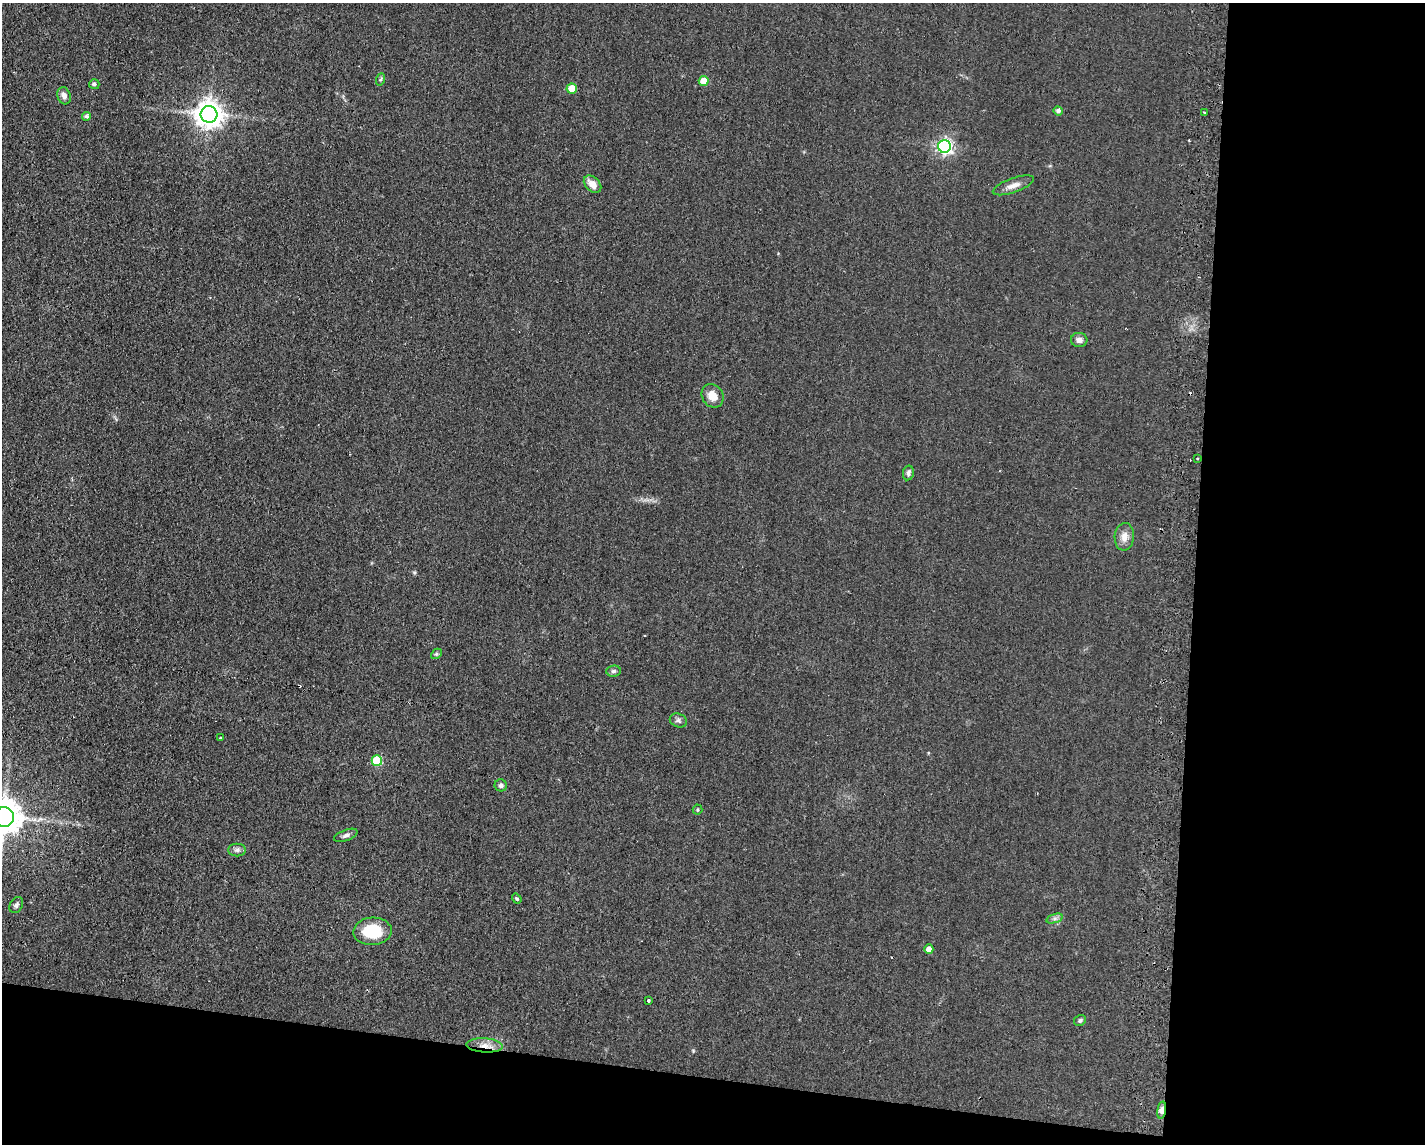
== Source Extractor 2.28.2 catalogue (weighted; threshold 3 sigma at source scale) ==
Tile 12 of 3 x 4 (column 3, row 4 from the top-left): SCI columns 5436-6858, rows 47-1188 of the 7006 x 4818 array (HDU 1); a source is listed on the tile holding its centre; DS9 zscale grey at full resolution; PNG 1427 x 1146 px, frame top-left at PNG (2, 3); each listed source drawn as its Kron ellipse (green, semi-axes under 4 px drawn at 4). Shown black and unused: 22% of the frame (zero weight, under 2 of 3 exposures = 3% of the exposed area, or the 3 px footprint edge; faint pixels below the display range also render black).
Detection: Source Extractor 2.28.2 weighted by HDU 2 'WHT'; one run over the whole footprint, this tile lists its part. Background 0.0455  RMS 0.0084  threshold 0.0379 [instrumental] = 3 sigma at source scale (4.5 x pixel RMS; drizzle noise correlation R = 1.50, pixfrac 1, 0.05/0.05 arcsec/px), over >= 5 px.
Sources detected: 38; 2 cosmic-ray / hot-pixel residue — neither listed nor drawn; the other 36 listed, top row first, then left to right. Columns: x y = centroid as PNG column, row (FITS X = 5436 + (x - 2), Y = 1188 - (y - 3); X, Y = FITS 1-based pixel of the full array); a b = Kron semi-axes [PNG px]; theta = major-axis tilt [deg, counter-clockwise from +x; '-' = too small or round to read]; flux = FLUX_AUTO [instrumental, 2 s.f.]
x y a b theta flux
381 79 6 4 70 1.2
704 81 5 5 - 16
94 84 5 5 - 2.1
572 88 5 5 - 13
64 96 9 6 -70 4.5
1058 111 4 4 - 2.4
1204 113 3 3 - 1.4
209 114 8 8 - 980
87 116 4 4 - 1.7
944 146 6 6 - 240
592 184 10 7 -45 7.7
1013 185 21 7 20 6.2
1079 340 8 7 - 4.1
713 396 12 10 -57 9.7
1197 459 3 2 - 1.8
908 473 7 5 79 2.5
1124 537 14 9 85 7
436 654 6 4 43 1.2
613 671 7 5 4 1.9
678 720 9 6 -23 2.5
221 738 3 3 - 2.9
377 761 5 5 - 41
501 785 6 6 - 2.4
698 810 5 5 - 1.1
4 817 10 10 - 2000
346 835 12 5 20 2.8
237 850 9 6 0 2.7
517 899 5 4 - 1.3
16 905 8 6 62 2.4
1054 919 8 4 19 2.2
372 931 19 13 3 32
929 949 4 4 - 6.5
648 1001 3 3 - 1.3
1080 1020 6 5 - 1.6
484 1045 18 7 -4 7.9
1162 1110 8 3 80 15
Overlapping masked pixels (flux is a lower limit): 2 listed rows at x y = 484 1045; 1162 1110
Isophote crosses this tile's border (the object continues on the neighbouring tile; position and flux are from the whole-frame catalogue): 1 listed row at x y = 4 817